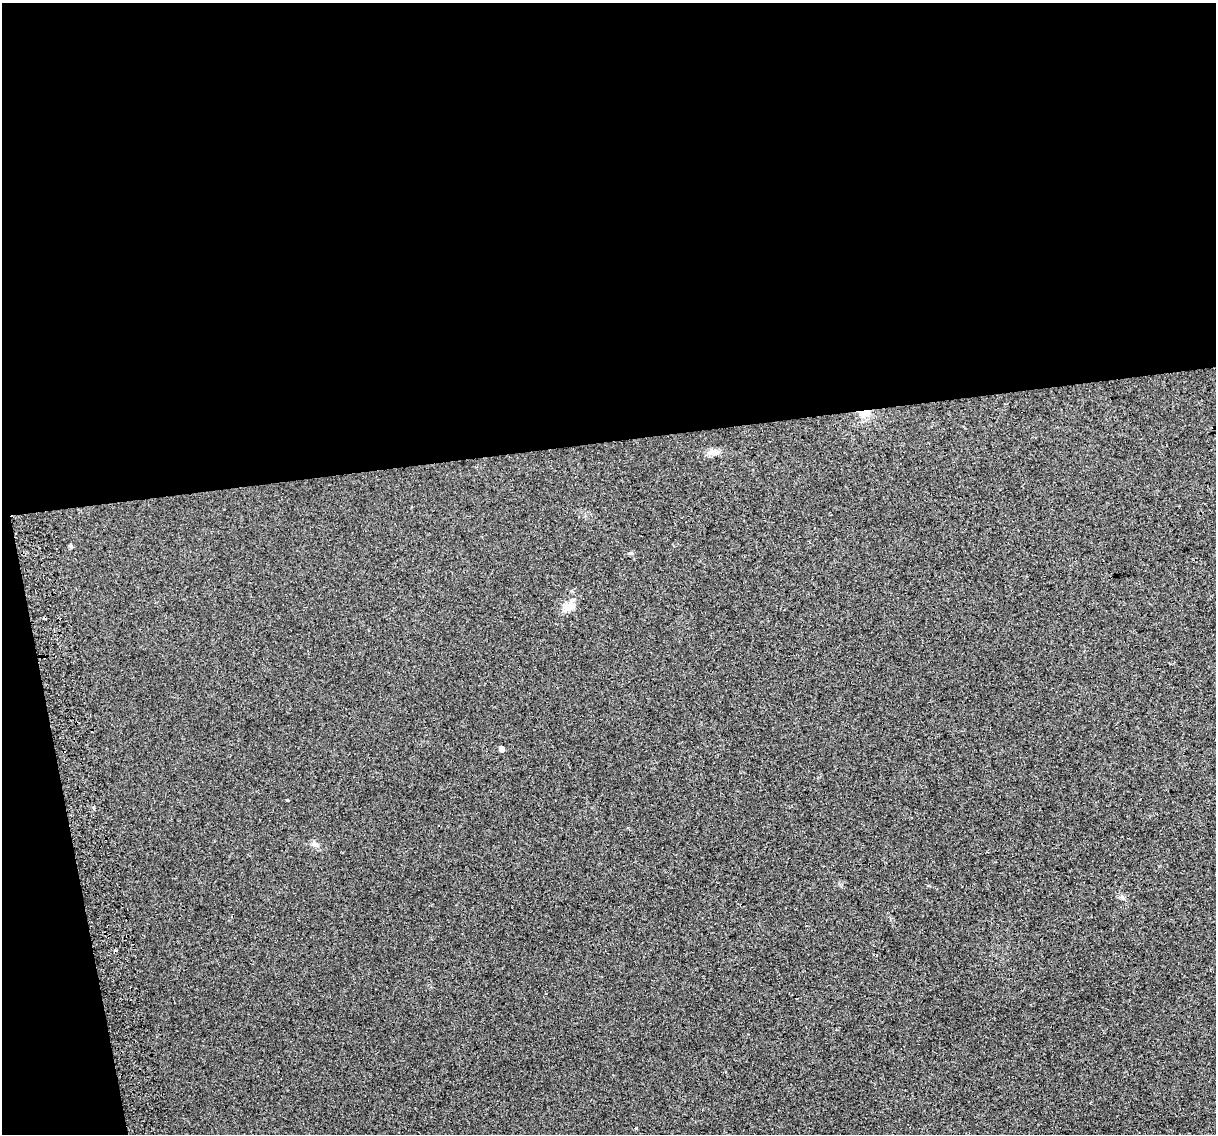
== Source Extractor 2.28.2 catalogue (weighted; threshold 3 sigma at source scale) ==
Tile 1 of 4 x 4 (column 1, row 1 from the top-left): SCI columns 42-1255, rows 3475-4606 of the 4939 x 4638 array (HDU 1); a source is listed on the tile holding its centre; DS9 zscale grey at full resolution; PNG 1218 x 1136 px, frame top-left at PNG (2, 3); no overlay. Shown black and unused: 42% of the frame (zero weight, under 2 of 3 exposures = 2% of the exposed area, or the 3 px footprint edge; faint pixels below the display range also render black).
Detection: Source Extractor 2.28.2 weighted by HDU 2 'WHT'; one run over the whole footprint, this tile lists its part. Background 0.0216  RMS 0.0096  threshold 0.0433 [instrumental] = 3 sigma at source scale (4.5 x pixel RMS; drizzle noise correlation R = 1.50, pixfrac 1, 0.0396/0.0396 arcsec/px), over >= 5 px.
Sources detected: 10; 3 cosmic-ray / hot-pixel residue — not listed; the other 7 listed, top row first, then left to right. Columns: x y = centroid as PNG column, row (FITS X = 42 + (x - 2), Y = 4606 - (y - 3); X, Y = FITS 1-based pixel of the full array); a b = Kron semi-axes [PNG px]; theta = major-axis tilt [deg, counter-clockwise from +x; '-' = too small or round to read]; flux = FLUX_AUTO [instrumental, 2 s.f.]
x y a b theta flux
865 412 14 7 12 8
715 452 13 9 -13 5.3
71 546 4 4 - 1.8
630 553 5 4 - 1.2
569 607 15 12 32 8.9
501 749 5 4 - 3.7
314 843 11 4 -40 2.5
Overlapping masked pixels (flux is a lower limit): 1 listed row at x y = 865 412